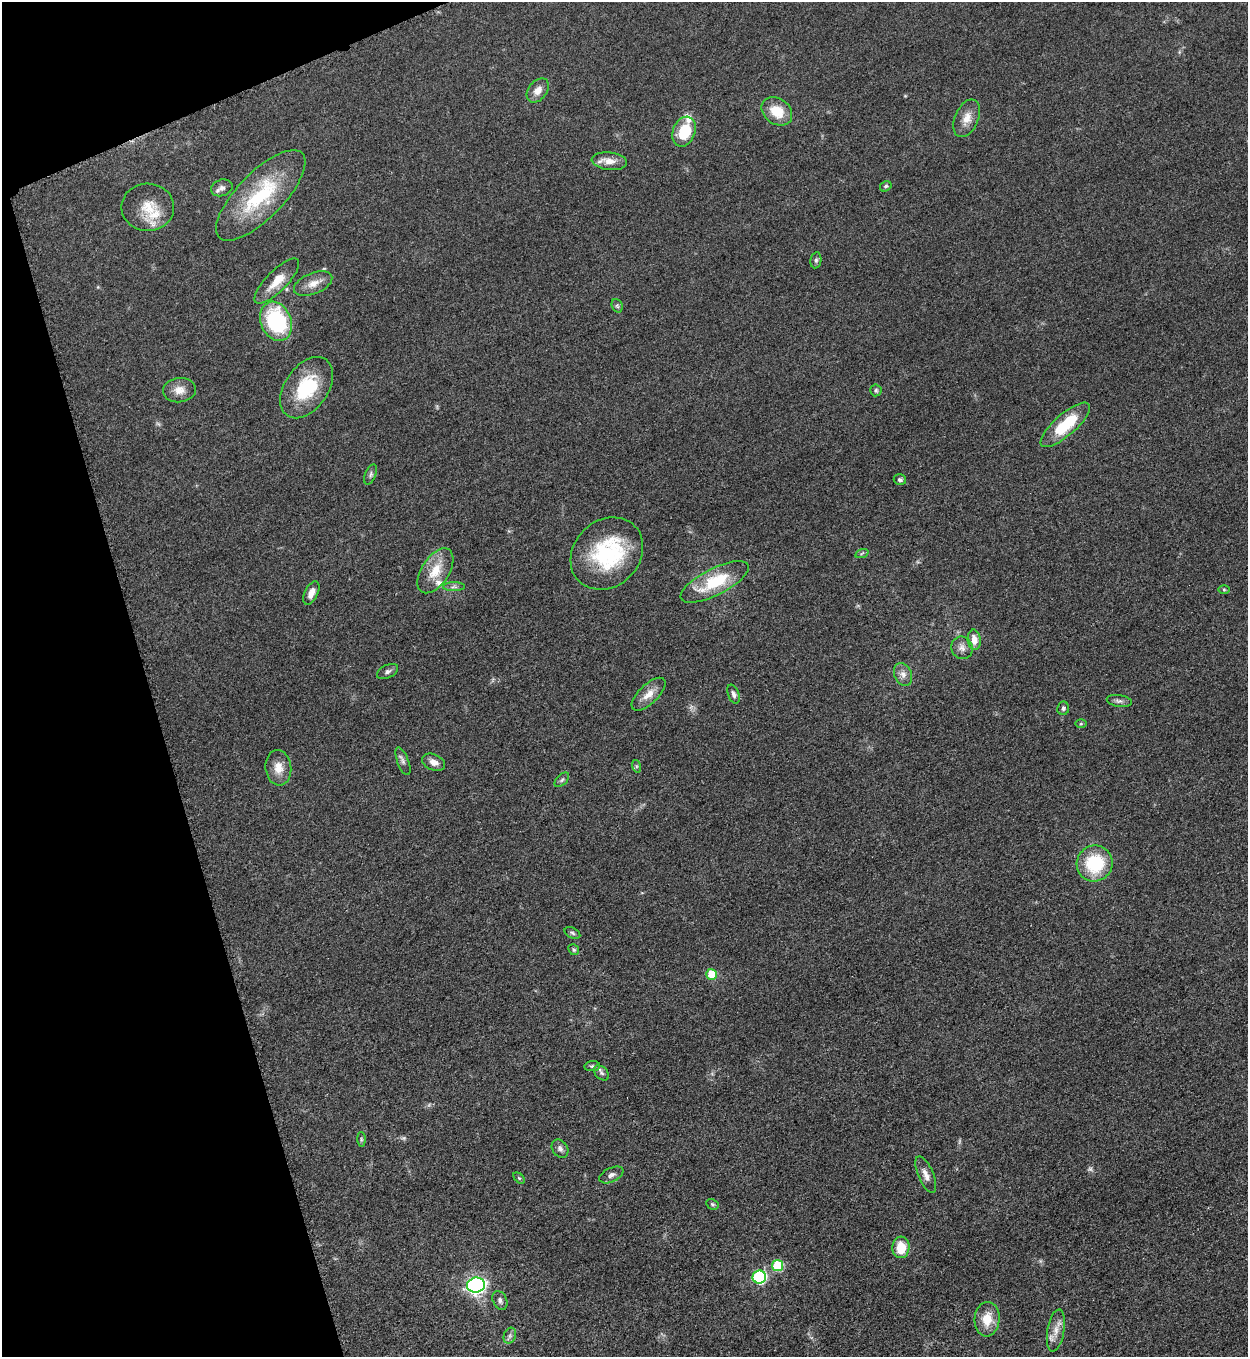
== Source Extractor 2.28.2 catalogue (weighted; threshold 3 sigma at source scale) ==
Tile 5 of 4 x 4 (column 1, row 2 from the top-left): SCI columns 287-1532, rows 2722-4076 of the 5427 x 5438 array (HDU 1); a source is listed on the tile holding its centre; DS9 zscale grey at full resolution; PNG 1250 x 1359 px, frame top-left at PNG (2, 2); each listed source drawn as its Kron ellipse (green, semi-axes under 4 px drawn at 4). Shown black and unused: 14% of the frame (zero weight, under 3 of 5 exposures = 1% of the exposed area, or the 3 px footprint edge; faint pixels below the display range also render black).
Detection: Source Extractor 2.28.2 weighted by HDU 2 'WHT'; one run over the whole footprint, this tile lists its part. Background 0.0634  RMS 0.0057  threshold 0.0255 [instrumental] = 3 sigma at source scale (4.5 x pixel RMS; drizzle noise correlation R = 1.50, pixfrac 1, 0.05/0.05 arcsec/px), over >= 5 px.
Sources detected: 69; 4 too faint to see at this stretch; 1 inside a brighter object's white glare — neither listed nor drawn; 3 inside a brighter listed object's ellipse — not listed separately; the other 61 listed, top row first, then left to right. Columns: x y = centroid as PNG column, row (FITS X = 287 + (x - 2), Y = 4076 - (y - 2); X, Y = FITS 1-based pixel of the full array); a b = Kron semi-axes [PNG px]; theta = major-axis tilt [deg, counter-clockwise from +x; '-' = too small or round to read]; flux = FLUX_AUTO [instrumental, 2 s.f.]
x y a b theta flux
538 90 13 9 52 4.6
777 111 16 12 -36 12
967 118 20 11 66 6.8
684 132 15 11 68 21
609 161 18 8 -7 6.3
886 186 6 5 - 1
222 188 11 8 19 2.5
261 195 59 23 46 48
148 207 26 23 -1 15
816 260 8 5 80 1.2
277 281 30 10 45 10
313 284 20 10 22 6.3
617 306 7 5 -68 0.95
276 321 20 15 -69 57
307 388 34 21 55 32
179 390 16 12 5 6.1
876 390 6 5 - 1
1065 425 31 11 41 26
371 474 10 5 68 1.5
900 480 6 5 - 1.4
862 553 7 4 20 0.77
607 554 39 33 44 52
435 571 25 13 57 13
715 582 37 13 27 28
454 587 11 4 1 1.7
1224 589 6 4 -1 0.81
311 593 12 6 64 3.9
974 640 10 6 -84 5.6
962 648 11 10 - 3.3
388 671 11 6 25 2
903 674 12 8 -65 3.4
649 694 21 9 44 6.5
734 694 10 5 -69 1.8
1119 701 12 6 -9 1.9
1063 708 6 6 - 1.3
1081 724 5 3 - 0.6
403 761 14 5 -69 2
434 762 12 8 -25 4.3
636 766 6 4 -71 0.98
278 768 18 13 -84 7.5
562 780 9 5 45 1.3
1095 863 18 17 - 32
572 933 8 5 -28 1.2
574 950 6 5 - 0.99
711 974 5 5 - 16
592 1066 8 5 7 0.99
601 1073 9 6 -43 1.5
361 1139 7 4 -89 0.85
560 1149 10 7 -56 2.2
611 1175 13 7 25 2.4
926 1175 19 7 -67 4.3
519 1178 7 4 -44 0.85
712 1204 6 5 - 0.92
901 1247 11 8 86 12
777 1265 5 5 - 30
759 1277 6 6 - 67
476 1285 9 7 8 230
500 1300 10 7 -64 1.8
987 1319 17 12 86 11
1056 1330 21 8 80 5.9
510 1336 8 6 70 1.6